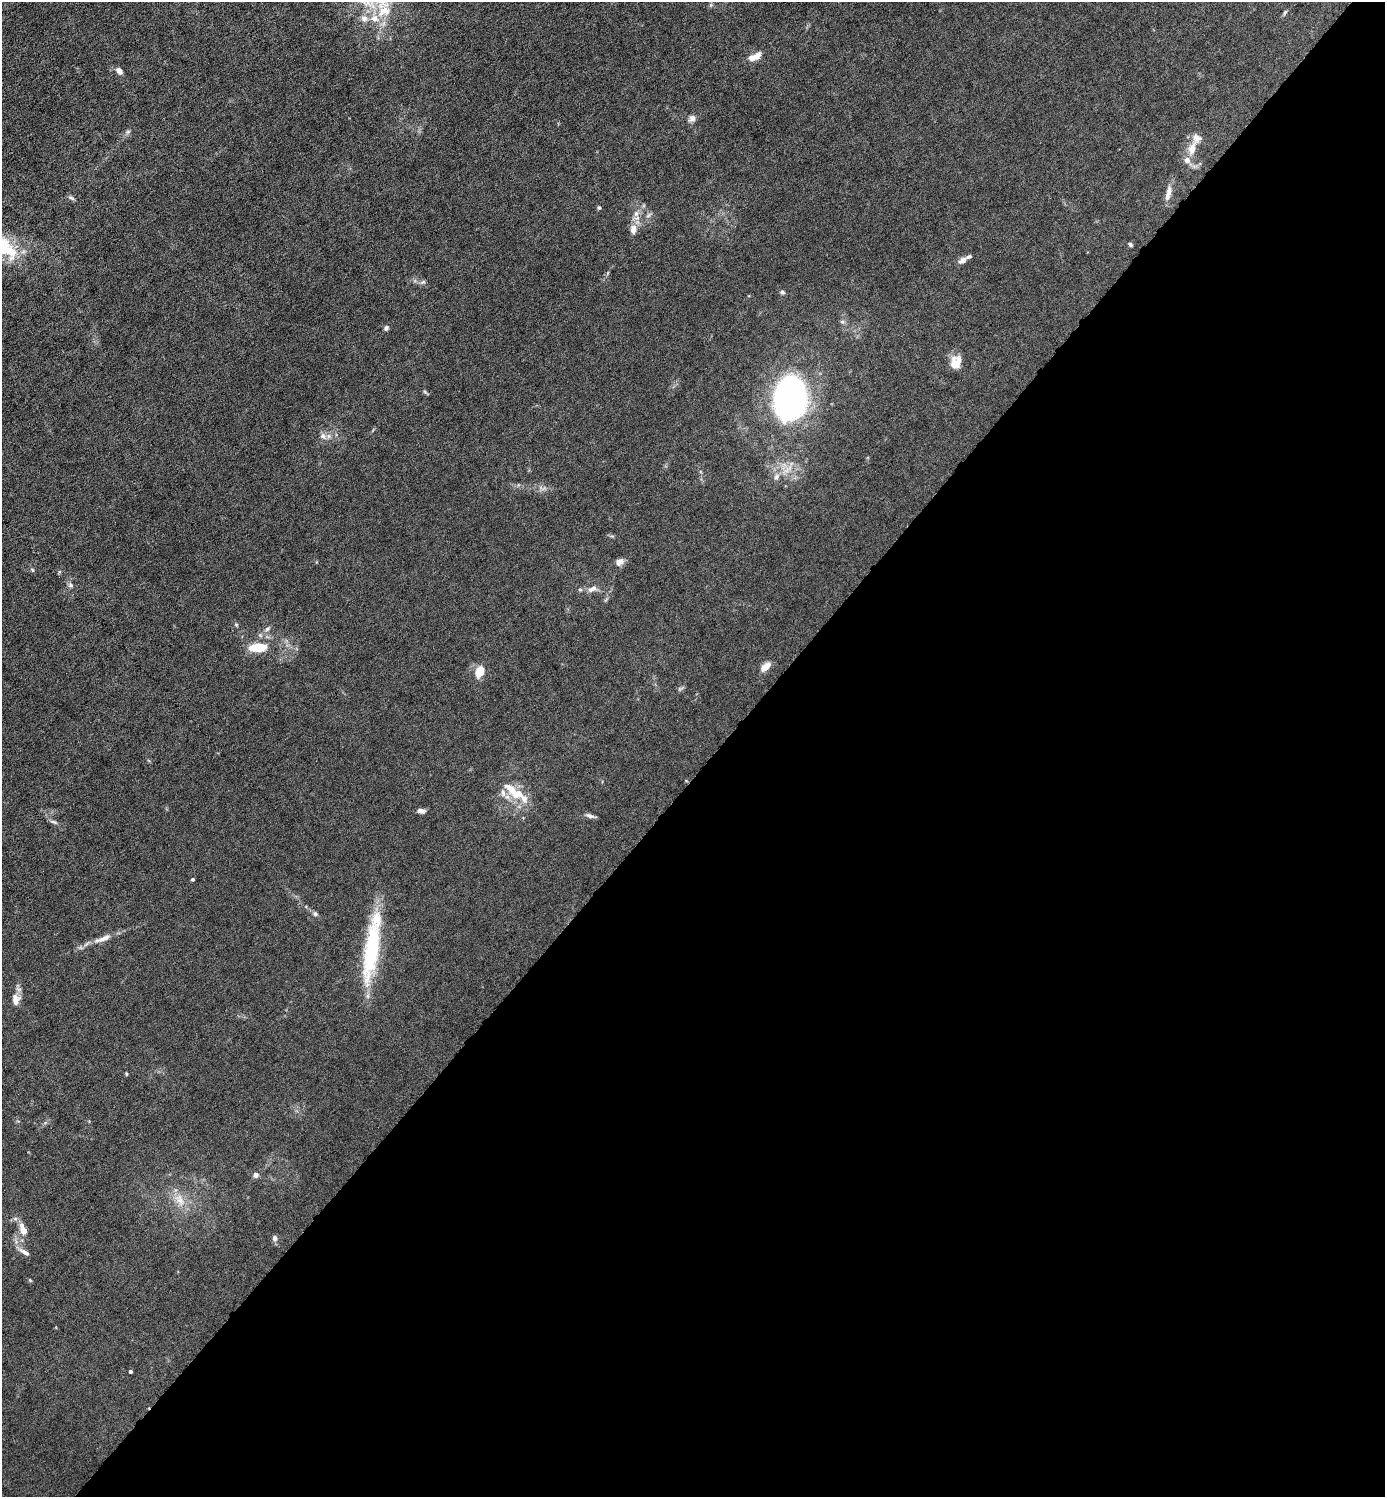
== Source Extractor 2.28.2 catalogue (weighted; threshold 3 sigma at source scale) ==
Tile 12 of 4 x 4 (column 4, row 3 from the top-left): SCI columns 4303-5685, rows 1496-2990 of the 5980 x 5980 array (HDU 1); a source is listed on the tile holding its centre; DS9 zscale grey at full resolution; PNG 1387 x 1499 px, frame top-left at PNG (2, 2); no overlay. Shown black and unused: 48% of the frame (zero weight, under 6 of 12 exposures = <1% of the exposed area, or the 3 px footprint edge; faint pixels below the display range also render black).
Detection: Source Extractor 2.28.2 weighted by HDU 2 'WHT'; one run over the whole footprint, this tile lists its part. Background 0.0145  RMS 0.0031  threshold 0.0127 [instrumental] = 3 sigma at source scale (4.09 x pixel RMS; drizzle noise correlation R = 1.36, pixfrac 0.8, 0.05/0.05 arcsec/px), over >= 5 px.
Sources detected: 61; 11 inside a brighter listed object's ellipse — not listed separately; the other 50 listed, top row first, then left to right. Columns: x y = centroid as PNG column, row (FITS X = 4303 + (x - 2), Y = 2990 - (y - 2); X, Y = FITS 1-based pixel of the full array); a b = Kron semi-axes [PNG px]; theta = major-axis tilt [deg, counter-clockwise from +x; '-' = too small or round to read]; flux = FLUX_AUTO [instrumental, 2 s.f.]
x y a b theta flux
711 5 6 5 - 0.43
384 11 23 21 29 8.7
1285 12 7 4 62 0.45
754 57 16 7 25 2.8
119 71 8 6 -50 1.4
692 118 11 8 54 1.2
128 132 7 5 30 0.53
1192 148 17 8 73 3.3
1168 193 22 7 76 2.3
71 198 9 4 -27 0.58
599 208 5 4 - 0.41
636 213 9 8 - 1.5
633 229 12 8 88 2.1
1130 244 6 4 -45 0.5
11 251 18 13 -39 6.1
962 260 12 6 33 1.4
423 282 8 5 17 0.65
782 292 6 5 - 0.59
386 328 7 5 56 0.65
956 362 15 11 73 3.8
425 392 7 4 -45 0.41
791 398 35 24 81 120
323 436 10 7 -41 1.4
776 477 10 7 64 1.2
619 562 10 7 25 1.7
32 570 6 4 -47 0.38
71 585 7 6 - 0.72
580 589 6 4 -1 0.4
593 589 13 7 22 1.7
267 629 8 5 36 0.7
258 647 22 10 3 6.7
765 667 16 8 44 2.1
480 672 16 11 73 3.4
512 790 28 12 -44 6.1
421 811 8 5 -3 1.1
590 816 12 5 -17 1
54 822 12 4 -20 0.72
193 879 4 4 - 0.38
315 914 8 5 -46 0.67
103 939 28 7 22 3.1
371 949 76 16 82 26
16 1000 15 10 -89 2.3
126 1074 5 3 - 0.3
256 1175 7 7 - 0.91
180 1200 21 11 -63 4.2
23 1230 13 11 -84 2.4
275 1238 6 5 - 1.2
24 1252 17 6 -30 1.4
30 1280 6 3 -46 0.29
130 1371 3 3 - 0.6
Isophote crosses this tile's border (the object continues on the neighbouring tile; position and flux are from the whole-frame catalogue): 1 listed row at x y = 11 251